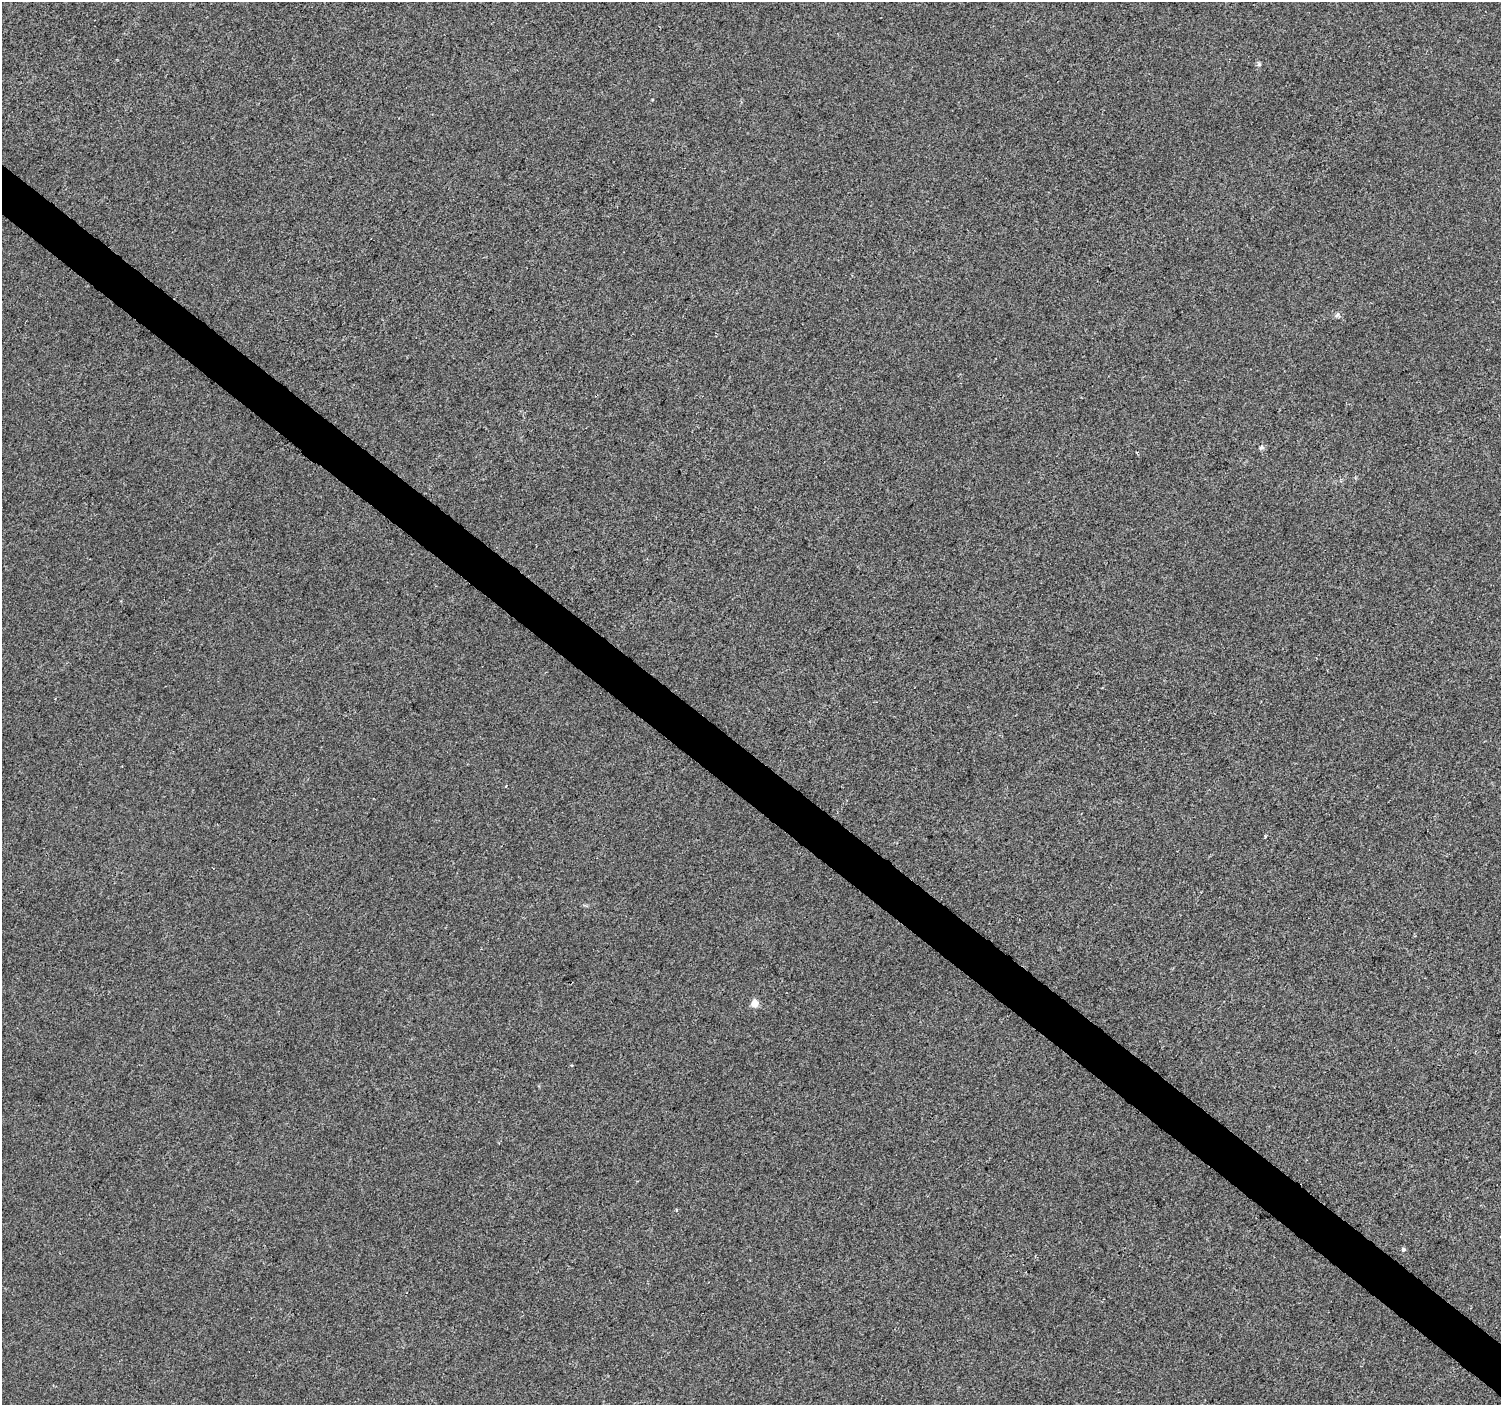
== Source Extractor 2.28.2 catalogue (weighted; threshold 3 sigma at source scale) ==
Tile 6 of 4 x 4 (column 2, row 2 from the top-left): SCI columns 1501-2999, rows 2984-4386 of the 6010 x 6031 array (HDU 1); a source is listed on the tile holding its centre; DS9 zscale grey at full resolution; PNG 1503 x 1407 px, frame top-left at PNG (2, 2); no overlay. Shown black and unused: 4% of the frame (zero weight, under 2 of 3 exposures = <1% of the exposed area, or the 3 px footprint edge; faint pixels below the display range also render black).
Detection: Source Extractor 2.28.2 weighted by HDU 2 'WHT'; one run over the whole footprint, this tile lists its part. Background 8.56e-04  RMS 0.0048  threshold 0.0217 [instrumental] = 3 sigma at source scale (4.5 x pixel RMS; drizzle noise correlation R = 1.50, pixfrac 1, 0.0396/0.0396 arcsec/px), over >= 5 px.
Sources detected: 7; all 7 listed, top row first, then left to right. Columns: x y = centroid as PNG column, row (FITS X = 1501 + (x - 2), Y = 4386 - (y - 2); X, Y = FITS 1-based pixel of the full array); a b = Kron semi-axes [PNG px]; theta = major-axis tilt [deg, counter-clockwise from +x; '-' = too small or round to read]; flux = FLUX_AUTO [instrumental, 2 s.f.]
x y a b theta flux
1259 64 6 5 - 0.77
1337 315 8 4 44 1
1261 447 7 5 36 0.99
506 786 4 2 - 0.39
1265 837 5 3 - 0.7
754 1003 5 5 - 9.9
1403 1249 5 5 - 0.93